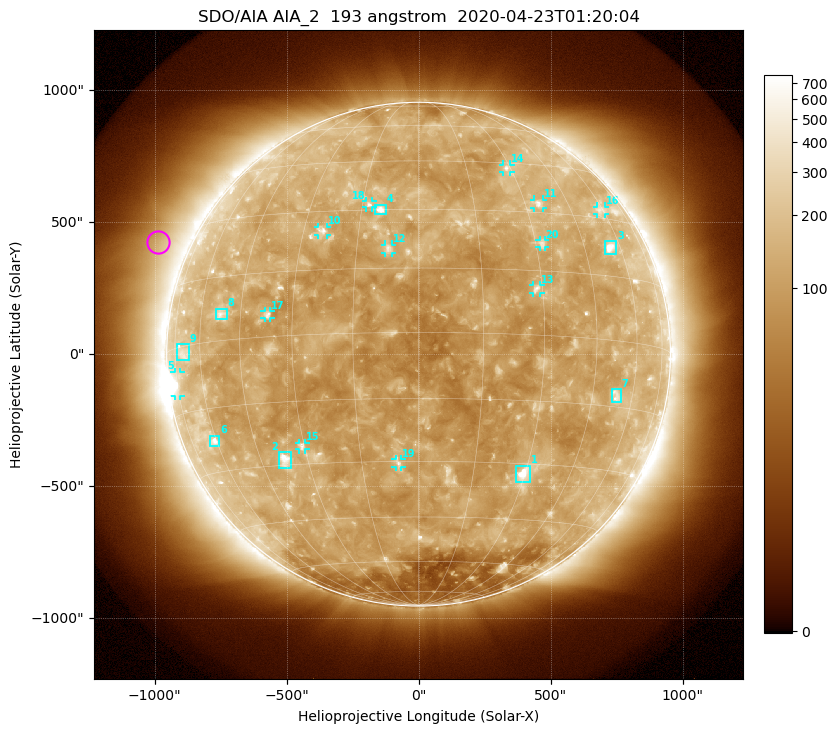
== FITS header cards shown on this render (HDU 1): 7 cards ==
TELESCOP= 'SDO/AIA'
INSTRUME= 'AIA_2'
WAVELNTH=                  193
WAVEUNIT= 'angstrom'
DATE-OBS= '2020-04-23T01:20:04.84'
CTYPE1  = 'HPLN-TAN'
CTYPE2  = 'HPLT-TAN'

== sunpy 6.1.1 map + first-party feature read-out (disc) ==
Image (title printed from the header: SDO/AIA AIA_2  193 angstrom  2020-04-23T01:20:04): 1024 x 1024 px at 2.4 arcsec/px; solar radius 954 arcsec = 398 px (full disc in frame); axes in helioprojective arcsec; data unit not stated in the header (colour bar unlabelled)
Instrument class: DISC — disc imager (sunpy class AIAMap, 193 A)
Bright regions (active regions / flare kernels): reference = the median radial profile (limb darkening/brightening removed); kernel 9 px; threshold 5 sigma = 161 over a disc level ~112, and >= 1.15x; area >= 12 px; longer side >= 10 px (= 24 arcsec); searched inside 0.97 R_sun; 26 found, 20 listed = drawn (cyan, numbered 1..; 12 of them under ~33 arcsec drawn as corner ticks so the feature stays visible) (cap 20 boxes per figure: the strongest are kept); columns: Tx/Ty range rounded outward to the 5 arcsec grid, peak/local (2 s.f.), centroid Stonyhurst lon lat
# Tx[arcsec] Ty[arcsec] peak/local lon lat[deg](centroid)
1 370..425 -485..-420 11 +30 -33
2 -530..-480 -430..-370 8.4 -37 -29
3 705..750 380..430 7.3 +55 +22
4 -165..-125 530..570 6.5 -10 +30
5 -925..-900 -160..-65 5.7 -75 -8
6 -795..-755 -350..-310 4.9 -61 -23
7 730..765 -185..-130 3.7 +53 -13
8 -770..-725 130..175 3.9 -52 +6
9 -920..-870 -25..40 2.6 -69 -1
10 -380..-345 450..485 4.3 -25 +25
11 435..470 555..585 4.4 +34 +33
12 -130..-100 385..415 4.4 -7 +20
13 435..460 230..265 4.3 +28 +11
14 320..350 690..720 3.4 +29 +43
15 -455..-430 -360..-335 3.9 -31 -26
16 675..705 530..560 2.4 +59 +32
17 -585..-560 135..165 3.7 -37 +5
18 -200..-175 555..580 3.6 -13 +32
19 -90..-65 -430..-395 3.9 -5 -30
20 455..480 405..435 3.2 +32 +22
Off-limb structures (1.02-1.3 R_sun): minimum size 162 px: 8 found; the strongest spans PA ~40..90 deg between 1.04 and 1.3 R_sun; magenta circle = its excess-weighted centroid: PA ~65 deg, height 1.13 R_sun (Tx ~-990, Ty ~425 arcsec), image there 2.2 x the reference